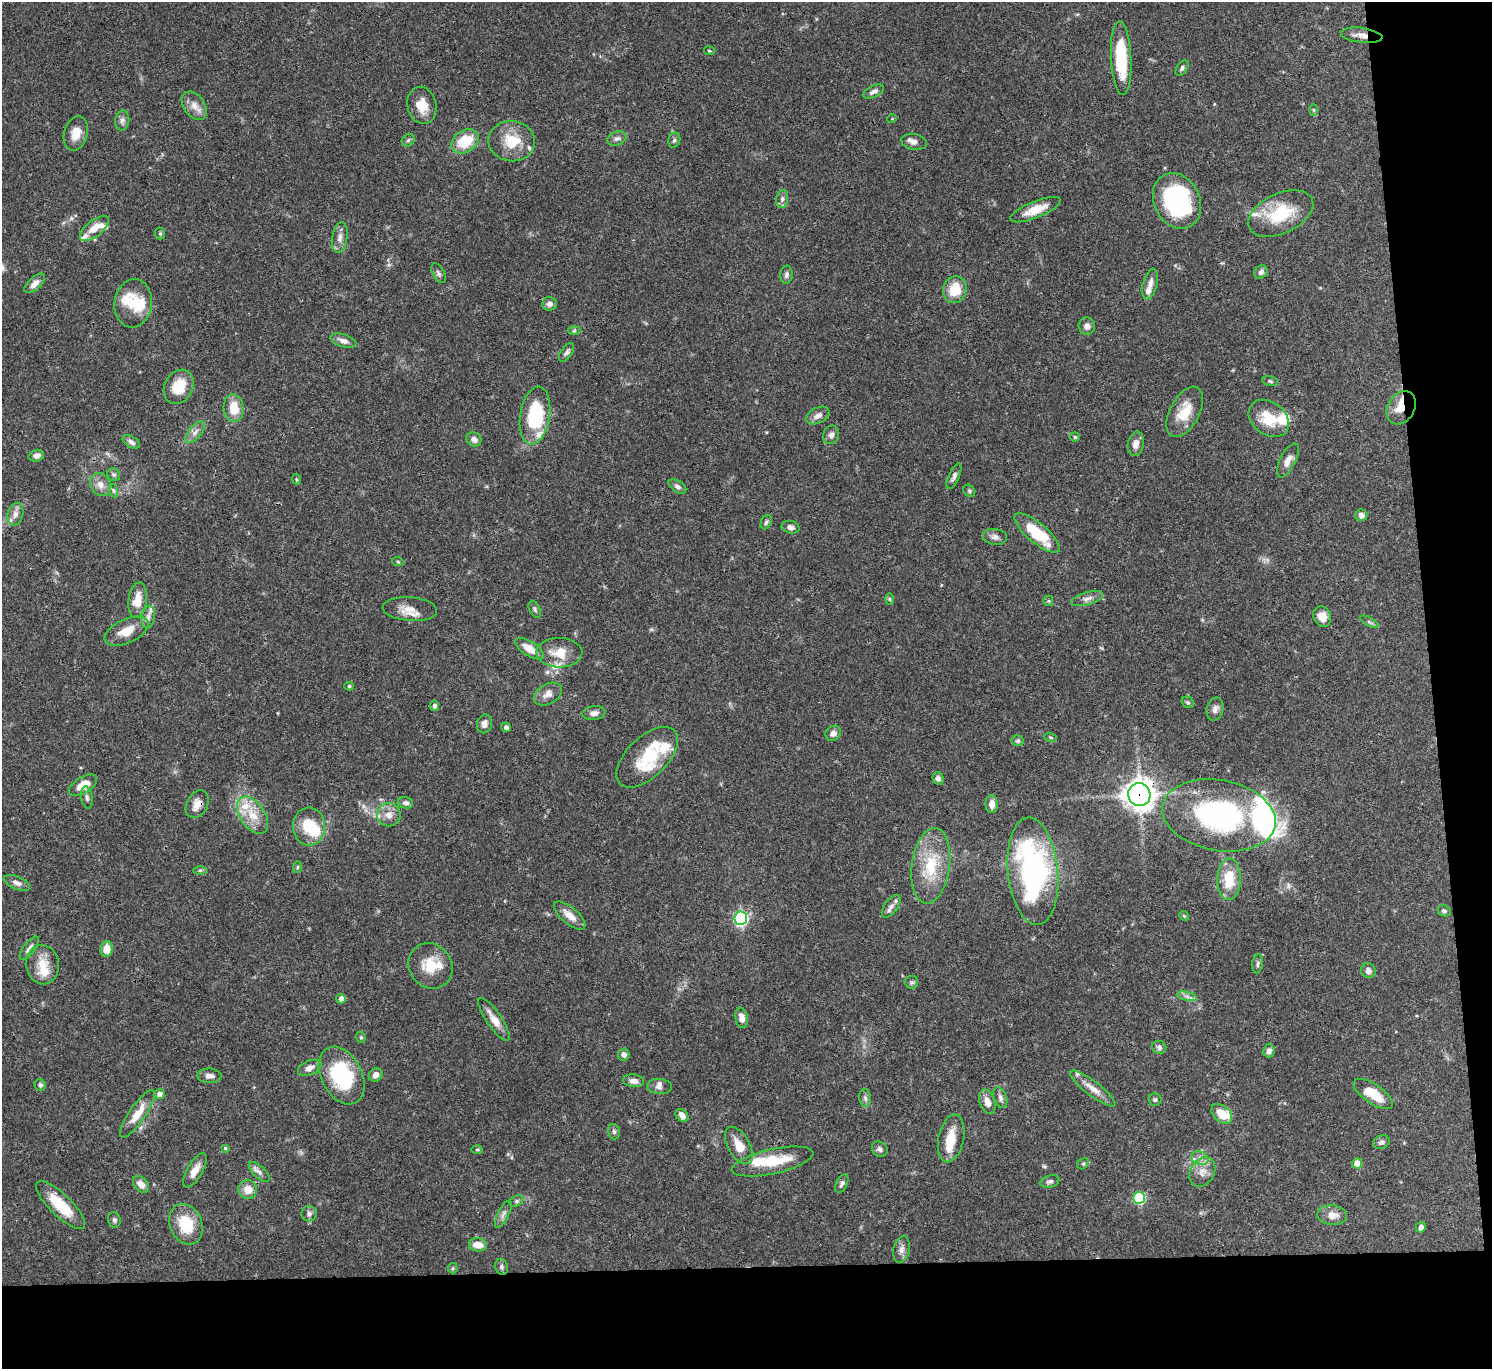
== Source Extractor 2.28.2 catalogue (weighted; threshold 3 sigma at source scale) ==
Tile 9 of 3 x 3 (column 3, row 3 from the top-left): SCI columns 2981-4470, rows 131-1497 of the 4472 x 4452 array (HDU 1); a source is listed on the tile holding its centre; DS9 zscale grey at full resolution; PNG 1494 x 1371 px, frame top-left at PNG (2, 2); each listed source drawn as its Kron ellipse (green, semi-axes under 4 px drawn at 4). Shown black and unused: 11% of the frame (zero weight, under 3 of 4 exposures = <1% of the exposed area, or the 3 px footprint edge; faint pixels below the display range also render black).
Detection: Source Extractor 2.28.2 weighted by HDU 2 'WHT'; one run over the whole footprint, this tile lists its part. Background 0.0546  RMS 0.003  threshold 0.0133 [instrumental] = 3 sigma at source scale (4.5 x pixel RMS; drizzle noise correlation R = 1.50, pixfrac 1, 0.05/0.05 arcsec/px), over >= 5 px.
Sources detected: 202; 1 inside a brighter object's white glare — neither listed nor drawn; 26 inside a brighter listed object's ellipse — not listed separately; the other 175 listed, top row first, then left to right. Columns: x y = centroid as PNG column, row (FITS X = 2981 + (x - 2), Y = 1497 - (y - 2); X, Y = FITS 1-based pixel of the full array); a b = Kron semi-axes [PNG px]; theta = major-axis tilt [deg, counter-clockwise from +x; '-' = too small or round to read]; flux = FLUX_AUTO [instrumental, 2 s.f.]
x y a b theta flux
1362 35 21 7 -7 2.5
709 51 5 3 - 0.34
1121 58 37 10 -87 16
1182 68 9 5 57 0.69
873 92 11 5 25 1.2
422 105 19 14 -77 4.8
194 106 16 10 -54 2.7
1313 110 6 4 -88 0.34
892 119 5 3 - 0.23
122 120 10 7 83 1.1
76 133 17 12 75 3.9
617 138 10 7 18 1.1
408 140 7 5 45 0.63
674 140 7 6 - 0.75
465 141 14 11 32 9.4
512 141 23 20 -6 8.5
914 142 13 8 -11 1.5
782 199 9 6 81 1.1
1177 201 29 23 -64 37
1035 210 27 8 22 5
1281 214 35 20 25 14
94 228 17 8 39 3.8
160 234 6 5 - 0.46
340 238 16 7 81 1.9
1261 272 7 6 - 0.98
439 273 11 5 -61 0.84
786 275 9 6 82 0.92
35 283 13 6 42 2.1
1150 284 16 7 76 2.1
955 290 13 11 73 6.8
133 303 24 18 83 7.8
549 304 7 6 - 1.5
1087 326 9 8 - 1.4
574 331 6 4 2 0.48
343 341 13 6 -16 1.8
567 352 10 5 54 0.87
1270 381 8 5 -12 0.56
179 387 18 14 62 7.6
234 408 14 10 -85 5.9
1401 408 18 13 58 4.7
1185 412 27 14 62 7.2
535 415 29 15 81 22
818 416 12 7 26 1.7
1269 418 22 16 -38 8
195 432 13 6 50 1.6
831 435 9 8 - 1.2
1075 437 5 4 - 0.36
474 439 8 6 -36 1.5
131 442 9 5 -30 1.1
1136 444 12 8 78 2
36 456 8 5 15 1.1
1288 460 19 7 62 2.3
114 475 7 6 - 0.72
954 476 14 5 66 1
296 479 5 3 - 0.31
100 485 12 9 -61 2.4
677 486 10 5 -33 0.97
114 491 7 4 -71 0.59
969 491 6 5 - 0.5
15 514 11 8 74 1.7
1361 515 6 6 - 1.3
766 522 7 5 62 0.64
791 527 9 6 -13 1.2
1037 533 28 9 -40 12
995 537 12 8 -9 1.4
398 562 6 3 -19 0.3
1087 598 16 6 16 1.6
889 599 6 4 -89 0.38
137 600 18 9 83 4.8
1048 601 5 5 - 0.38
410 609 27 12 -4 4.2
535 609 9 5 -65 0.72
148 617 11 6 82 1.4
1322 617 10 8 -68 3
1369 622 10 4 -29 0.63
127 631 23 12 24 5.3
530 649 16 7 -32 4
559 653 23 15 -1 6.1
349 686 5 4 - 0.43
548 694 15 10 29 2.3
1188 702 6 5 - 0.48
434 706 5 5 - 0.94
1215 709 12 8 76 1.4
594 713 11 7 8 1.5
484 724 9 7 77 1.4
506 727 5 4 - 0.86
833 733 8 7 - 1.5
1051 737 6 4 -20 0.41
1018 741 6 5 - 0.54
647 757 38 20 44 13
938 778 6 5 - 1.1
83 785 16 8 32 4.8
1139 794 11 11 - 350
87 798 11 5 -81 0.97
406 803 7 5 -17 1.1
197 804 15 10 61 2.9
992 804 9 6 89 2
253 815 21 12 -55 6.1
389 815 12 11 - 2.6
1219 815 57 35 -10 57
309 826 19 16 -87 9.8
931 866 38 19 83 13
297 867 6 4 88 0.36
200 870 6 4 1 0.48
1033 871 54 25 -84 65
1229 879 21 12 88 8.3
17 883 14 6 -23 1.4
891 906 13 6 54 1.5
1444 911 6 5 - 0.67
570 915 19 8 -40 3.2
1184 916 5 4 - 0.33
741 918 7 6 - 51
29 948 14 5 53 1.2
106 949 8 6 83 3.8
1258 964 9 5 83 0.74
42 965 20 16 -80 5.7
431 966 23 21 -53 7.7
1368 971 7 7 - 1.5
912 982 6 6 - 0.6
1187 996 10 4 -13 0.99
341 999 5 4 - 1.5
742 1018 10 6 -81 2.3
494 1019 25 7 -56 3.6
361 1037 6 4 -69 0.44
1159 1047 7 6 - 0.95
1269 1051 7 5 78 1.4
624 1055 6 6 - 1.3
310 1068 12 7 23 1.9
376 1075 7 6 - 1.8
209 1076 12 7 -1 1.6
342 1076 31 20 -62 23
634 1081 10 6 -8 1.5
40 1085 6 5 - 0.79
659 1086 12 7 -5 1.3
1093 1089 28 7 -37 3.2
159 1094 5 5 - 1.5
1373 1094 23 9 -34 6.8
1000 1097 10 6 -69 1.2
865 1098 9 6 -82 0.88
1155 1100 6 6 - 0.56
987 1102 13 7 -71 2.7
137 1114 28 8 55 5.1
1222 1114 12 8 -42 5
682 1115 7 5 -46 1.7
614 1132 8 5 -74 0.73
951 1138 24 12 78 6.6
1381 1142 8 6 23 0.96
739 1145 21 10 -60 4.8
225 1148 4 4 - 0.34
477 1149 5 3 - 0.32
880 1149 8 7 - 0.98
1200 1158 9 6 -22 1.6
772 1162 42 12 12 11
1357 1163 5 5 - 4.6
1083 1164 6 5 - 0.46
195 1170 19 7 60 3.3
259 1172 13 6 -43 1.3
1202 1172 15 12 58 3.3
1050 1181 10 6 17 0.9
842 1183 10 5 65 0.94
141 1184 9 6 -49 2.4
248 1189 9 9 - 3.7
1139 1198 6 6 - 26
516 1201 7 5 27 0.58
60 1205 32 11 -44 9.9
309 1214 7 7 - 1.1
503 1214 15 5 63 1.3
1332 1215 15 10 -5 2.8
114 1220 8 6 -74 0.74
186 1224 21 16 -66 11
1421 1227 5 5 - 1
478 1245 9 6 -9 3.2
901 1249 13 8 78 1.7
502 1267 8 6 -69 0.77
453 1268 5 5 - 0.39
Overlapping masked pixels (flux is a lower limit): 4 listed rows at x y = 1362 35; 1401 408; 1139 794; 197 804